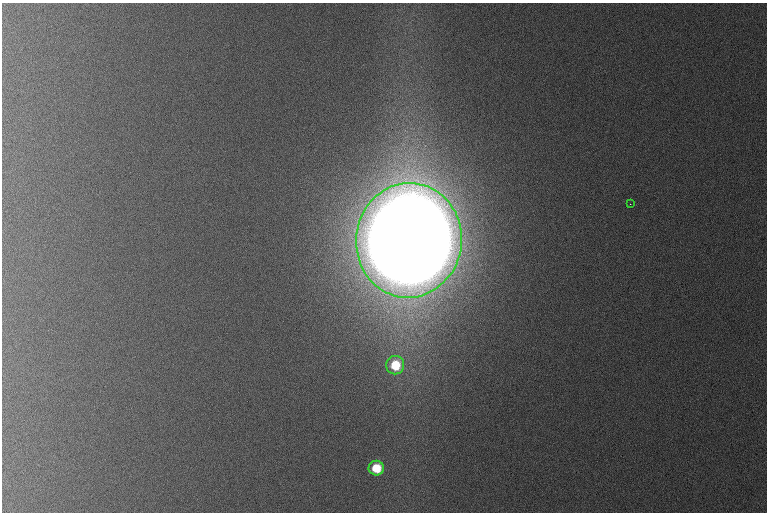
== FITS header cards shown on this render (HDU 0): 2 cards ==
NAXIS1  =                  765 /
NAXIS2  =                  510 /

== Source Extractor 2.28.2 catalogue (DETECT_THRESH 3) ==
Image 765 x 510 px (HDU 0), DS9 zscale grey, 1 PNG px = 1 image px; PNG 769 x 514 px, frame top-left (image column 1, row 510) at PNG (2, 3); each listed source drawn as its Kron ellipse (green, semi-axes under 4 px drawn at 4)
Background 1090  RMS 11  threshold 33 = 3 sigma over >= 5 px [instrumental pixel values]
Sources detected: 4; all 4 listed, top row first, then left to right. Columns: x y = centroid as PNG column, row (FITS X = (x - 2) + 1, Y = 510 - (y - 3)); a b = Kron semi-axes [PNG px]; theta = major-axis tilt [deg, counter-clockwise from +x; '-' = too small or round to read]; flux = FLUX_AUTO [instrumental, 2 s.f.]
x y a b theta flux
630 204 2 2 - 7.0e+02
409 240 57 53 83 2.8e+07
395 365 9 9 - 2.8e+04
376 468 7 7 - 2.3e+04